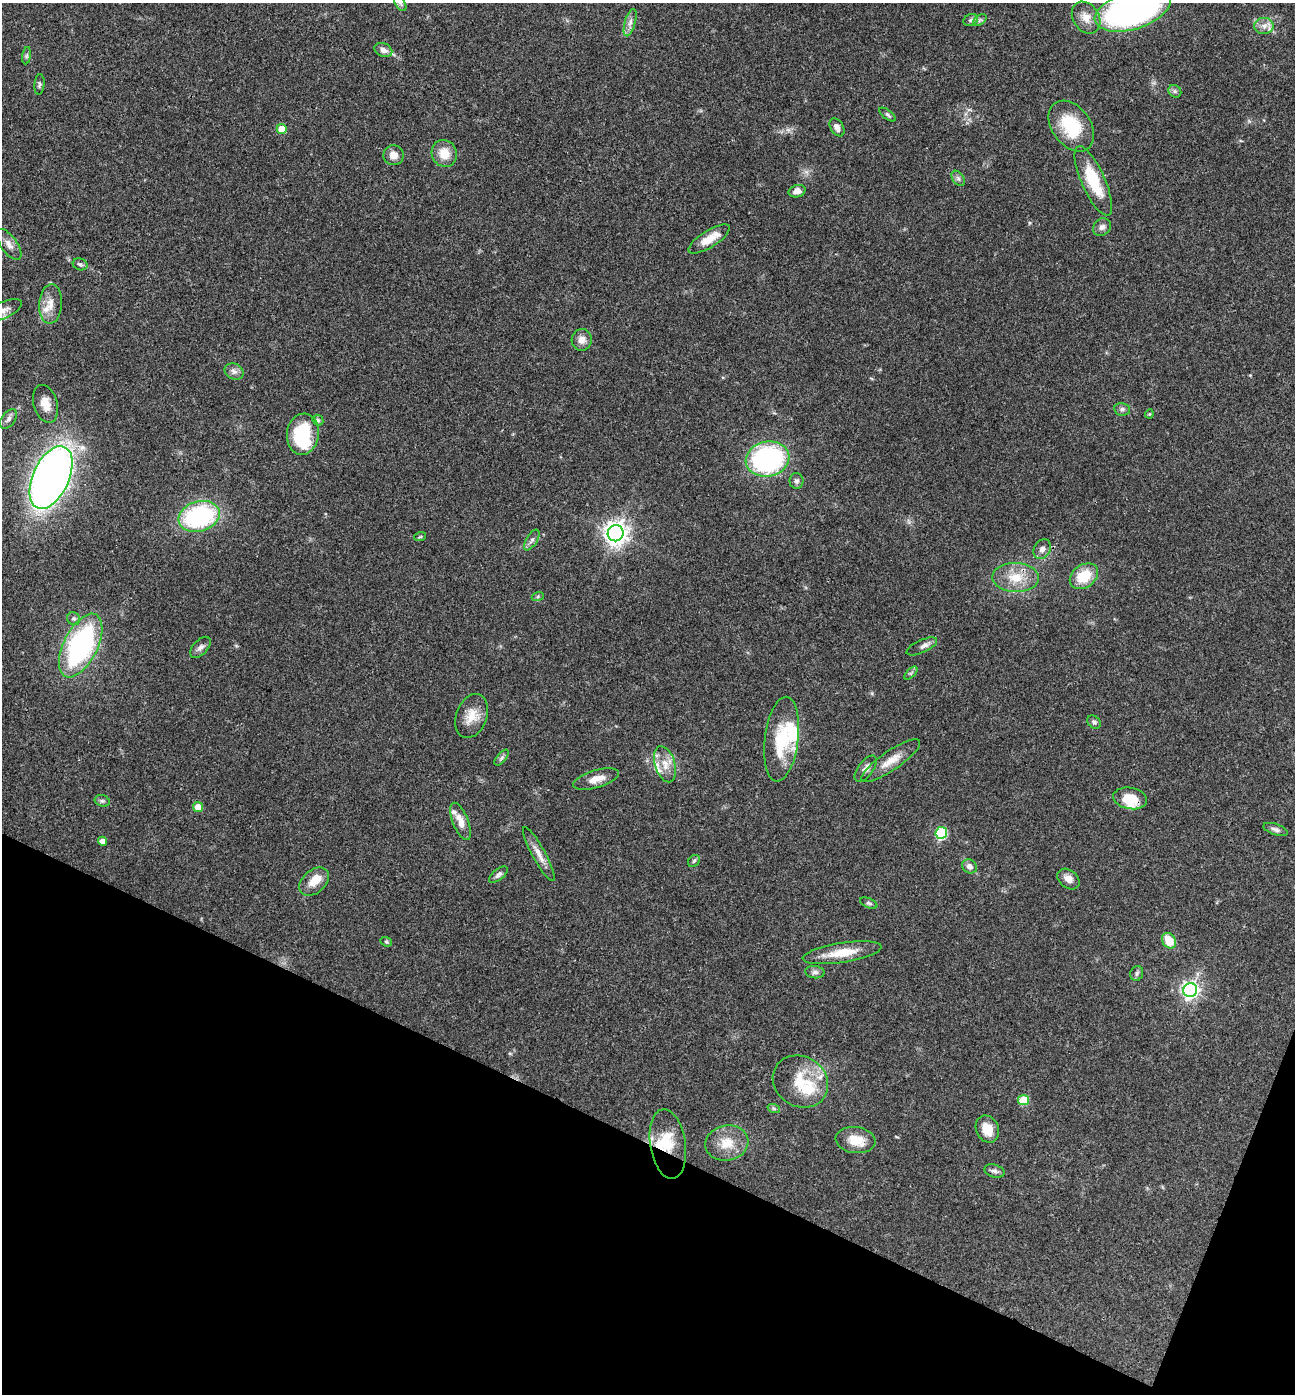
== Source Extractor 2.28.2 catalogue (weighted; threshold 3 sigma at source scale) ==
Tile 15 of 4 x 4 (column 3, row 4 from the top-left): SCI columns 2727-4019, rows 7-1398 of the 5586 x 5576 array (HDU 1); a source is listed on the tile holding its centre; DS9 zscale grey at full resolution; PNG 1297 x 1396 px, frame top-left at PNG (2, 3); each listed source drawn as its Kron ellipse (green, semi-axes under 4 px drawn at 4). Shown black and unused: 20% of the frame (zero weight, under 3 of 4 exposures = <1% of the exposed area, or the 3 px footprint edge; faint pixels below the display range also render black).
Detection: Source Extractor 2.28.2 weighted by HDU 2 'WHT'; one run over the whole footprint, this tile lists its part. Background 0.0568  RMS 0.0051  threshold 0.0228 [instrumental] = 3 sigma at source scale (4.5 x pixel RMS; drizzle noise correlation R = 1.50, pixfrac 1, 0.05/0.05 arcsec/px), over >= 5 px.
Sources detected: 97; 11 inside a brighter listed object's ellipse — not listed separately; the other 86 listed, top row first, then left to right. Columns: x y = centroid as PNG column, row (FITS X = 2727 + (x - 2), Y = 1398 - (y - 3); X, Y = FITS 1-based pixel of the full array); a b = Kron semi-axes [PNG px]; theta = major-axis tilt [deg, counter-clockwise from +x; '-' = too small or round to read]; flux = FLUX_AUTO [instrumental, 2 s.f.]
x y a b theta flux
400 3 8 5 -59 1.2
1133 10 39 19 17 180
1086 18 17 13 -57 6.2
971 20 7 5 23 1.2
980 20 7 4 34 1
630 23 14 5 74 2.5
1264 26 9 8 - 2.9
383 50 9 6 -23 2.7
27 56 9 4 82 0.95
39 84 10 5 85 1.1
1175 91 7 5 -45 1.1
888 115 10 4 -37 1
1071 126 28 19 -54 23
837 127 10 6 -58 2.7
282 129 5 5 - 11
444 153 14 12 -60 8.3
393 155 10 10 - 3.8
958 178 8 5 -54 1.4
1093 181 37 11 -66 22
797 191 8 6 15 3.7
1102 227 9 8 - 2.1
709 239 24 8 32 8.7
9 244 18 8 -54 3.6
80 264 7 5 -19 1.2
51 304 19 11 86 6
2 311 22 8 24 4.3
582 340 11 10 - 3.5
234 371 10 7 -25 2.3
46 404 19 12 -73 5.9
1122 409 8 6 -10 1.4
1149 414 4 4 - 0.54
8 419 11 6 53 1.9
318 420 6 5 - 0.89
303 434 21 16 82 29
768 459 22 17 12 86
51 477 33 18 65 370
796 481 8 7 - 1.5
199 516 21 15 17 61
616 533 8 8 - 410
420 537 6 3 19 0.66
532 540 11 5 59 1.7
1042 549 10 8 59 2.7
1084 576 15 11 36 15
1016 577 23 14 -2 12
538 596 6 4 20 0.74
74 619 7 6 - 1.3
81 645 34 17 63 95
922 646 16 6 24 2.1
200 647 13 7 47 2.2
911 673 8 4 45 1
472 716 23 15 69 8.1
1094 722 8 6 -45 1.2
781 739 43 17 83 25
502 758 9 4 51 1.3
891 761 35 9 34 7.8
665 764 18 10 -73 6.6
866 769 15 7 53 2.9
596 779 24 8 17 5.8
1130 798 17 10 -10 11
102 801 8 5 -20 1.1
198 807 5 5 - 6.3
460 821 20 7 -68 5.5
1275 829 12 5 -19 1.8
941 833 6 5 - 41
102 841 4 4 - 3.7
539 854 31 6 -61 4.9
694 861 7 5 45 0.86
969 866 8 6 -38 2.5
498 875 11 5 39 1.5
1068 879 12 9 -40 3.7
314 882 17 11 42 7.4
869 903 9 4 -24 1.1
1169 941 8 6 -56 9.7
386 942 6 4 -21 0.68
842 953 40 10 9 12
815 972 10 6 -6 1.7
1137 973 7 6 - 1.3
1190 990 7 7 - 180
800 1082 29 25 -33 18
1023 1100 5 5 - 19
774 1109 6 4 -20 0.84
987 1129 14 11 -66 8.1
856 1140 20 13 -8 9.7
727 1143 22 17 11 10
668 1144 35 17 -81 16
994 1171 10 6 -16 1.7
Overlapping masked pixels (flux is a lower limit): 2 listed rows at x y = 1130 798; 668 1144
Isophote crosses this tile's border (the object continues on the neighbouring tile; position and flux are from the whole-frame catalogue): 3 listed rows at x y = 400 3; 1133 10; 2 311